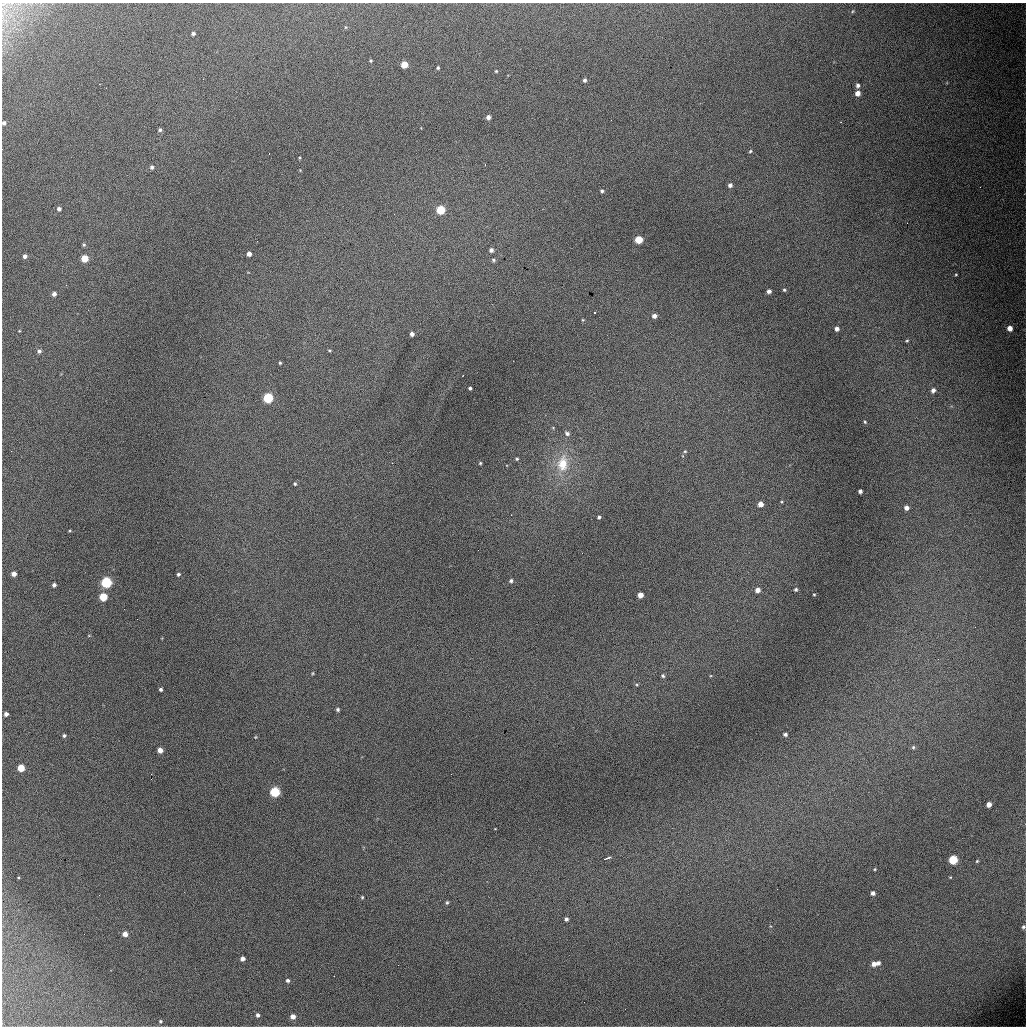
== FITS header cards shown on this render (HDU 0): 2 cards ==
NAXIS1  =                 1024 / length of data axis 1
NAXIS2  =                 1024 / length of data axis 2

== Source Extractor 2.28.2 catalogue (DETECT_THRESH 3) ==
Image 1024 x 1024 px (HDU 0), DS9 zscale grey, 1 PNG px = 1 image px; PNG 1028 x 1028 px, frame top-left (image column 1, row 1024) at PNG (2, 3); no overlay
Background 5030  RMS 53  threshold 159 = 3 sigma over >= 5 px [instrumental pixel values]
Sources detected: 109; all 109 listed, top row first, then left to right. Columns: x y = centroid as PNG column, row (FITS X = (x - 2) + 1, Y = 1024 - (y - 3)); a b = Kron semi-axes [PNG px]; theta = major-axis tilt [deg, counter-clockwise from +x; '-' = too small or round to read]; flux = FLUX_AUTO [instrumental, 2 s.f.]
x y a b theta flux
853 11 5 3 - 3200
193 33 4 3 - 8400
371 61 3 3 - 4200
404 64 5 5 - 73000
438 68 3 3 - 4800
496 71 4 3 - 3700
585 80 4 4 - 8700
858 85 5 5 - 11000
857 93 4 4 - 28000
488 117 4 4 - 14000
611 120 2 2 - 1700
841 122 2 2 - 2000
4 123 4 4 - 10000
160 130 5 4 - 6800
750 151 5 4 - 4400
269 153 3 2 - 3600
152 167 4 4 - 7200
730 185 5 4 - 12000
980 187 3 2 - 3000
602 191 4 4 - 6600
59 209 5 4 - 11000
440 210 5 5 - 160000
639 240 5 5 - 110000
84 245 5 4 - 5200
491 250 5 4 - 10000
249 254 4 4 - 19000
25 256 5 4 - 12000
84 258 5 5 - 79000
493 260 5 4 - 6400
956 274 3 3 - 3200
66 285 3 2 - 6500
784 290 4 3 - 4700
769 291 4 4 - 14000
54 294 4 4 - 16000
594 313 3 3 - 7200
654 316 5 4 - 17000
583 320 4 3 - 3300
1010 328 4 4 - 31000
837 329 4 4 - 15000
19 331 3 2 - 2400
412 334 4 4 - 13000
907 341 4 3 - 3800
329 350 5 3 - 3600
39 351 5 5 - 11000
280 363 3 3 - 4500
470 388 3 3 - 6200
933 390 5 4 - 15000
268 398 5 5 - 270000
865 422 4 4 - 4400
567 433 6 5 - 10000
11 451 2 2 - 7800
685 451 4 4 - 3900
517 459 4 3 - 4500
480 463 4 3 - 3800
563 464 24 15 84 100000
295 484 5 4 - 5000
860 491 4 4 - 10000
782 502 4 3 - 3400
760 504 4 4 - 28000
906 508 4 4 - 19000
599 517 4 3 - 7000
14 574 4 4 - 22000
178 574 4 4 - 6400
511 581 5 5 - 7500
106 582 5 5 - 380000
54 585 4 4 - 10000
796 589 4 4 - 6100
757 590 5 4 - 21000
814 594 4 3 - 3100
640 595 4 4 - 31000
103 597 5 5 - 110000
124 609 2 2 - 11000
137 619 3 2 - 3900
938 659 3 3 - 3100
313 673 5 3 - 3300
663 676 5 5 - 7100
637 685 5 4 - 4300
161 689 4 3 - 6700
338 710 4 4 - 6600
6 714 4 4 - 13000
785 734 4 3 - 9000
64 736 4 4 - 6400
255 737 4 4 - 3200
913 747 5 4 - 5200
160 750 4 4 - 24000
21 768 5 5 - 77000
151 774 2 2 - 2100
451 774 2 2 - 1900
275 792 5 5 - 250000
989 804 4 4 - 24000
607 858 9 3 19 8800
953 860 5 5 - 180000
977 861 3 3 - 3500
875 869 3 3 - 3400
873 893 4 4 - 13000
99 895 3 2 - 3500
362 897 4 3 - 4000
447 902 5 4 - 5200
566 919 4 4 - 9200
1023 927 4 4 - 5900
125 934 5 5 - 25000
242 959 4 4 - 14000
878 963 5 4 - 11000
874 964 5 5 - 20000
288 980 5 4 - 7900
584 1002 2 2 - 7200
258 1015 4 3 - 8700
293 1017 5 5 - 23000
160 1021 4 4 - 4100
At the frame edge (FLAGS 8, measured only in part): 2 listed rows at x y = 4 123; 1023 927